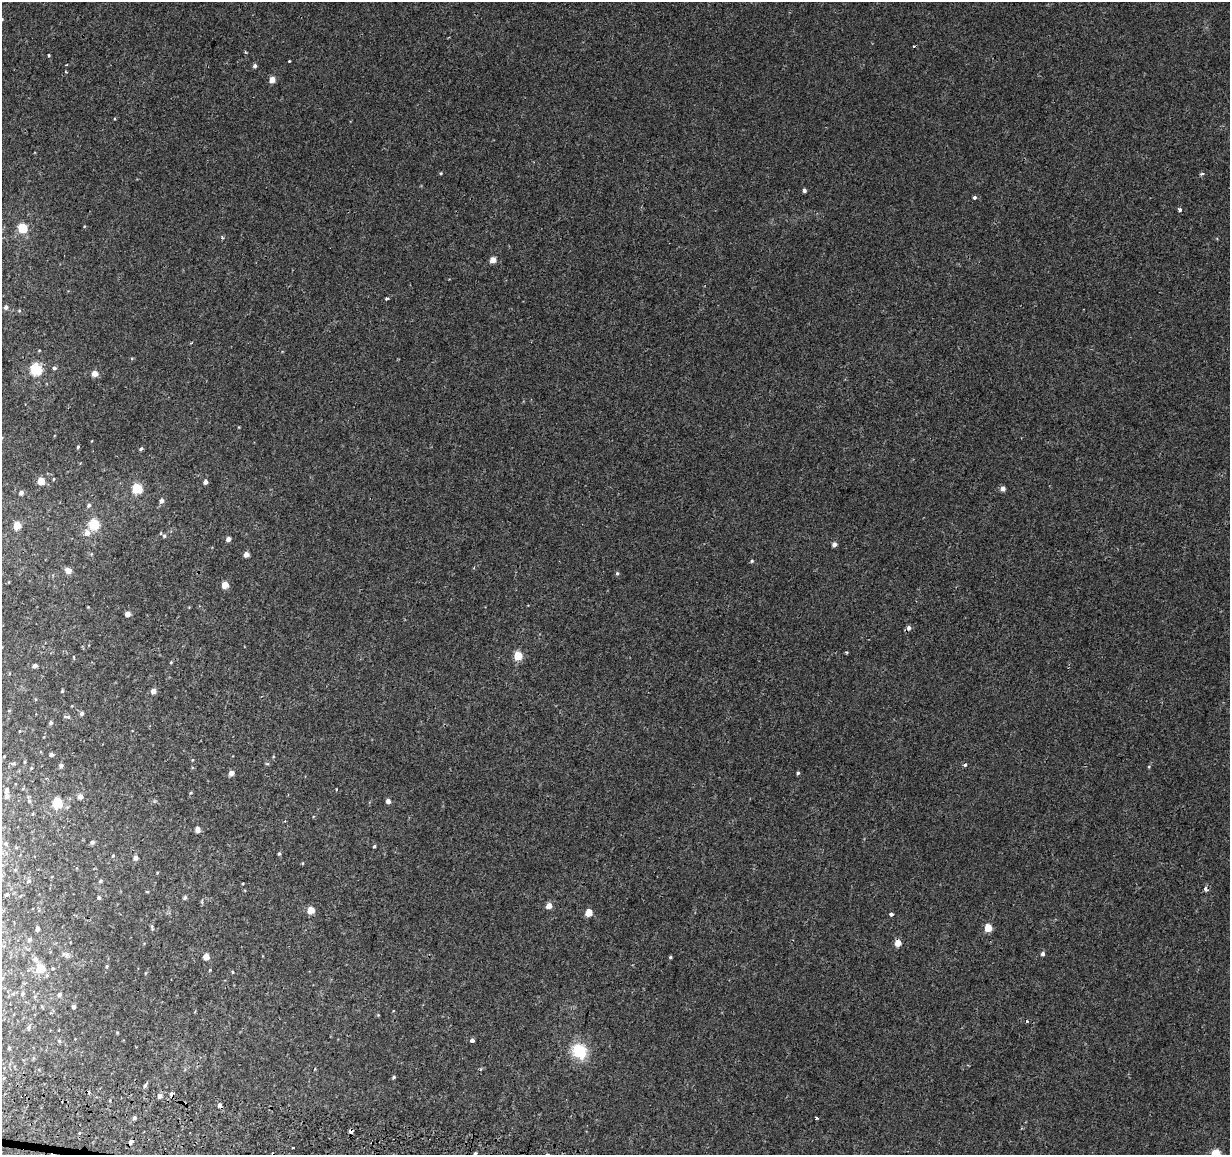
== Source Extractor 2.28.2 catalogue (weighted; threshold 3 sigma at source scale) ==
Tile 7 of 4 x 4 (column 3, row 2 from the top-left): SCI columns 2493-3720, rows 2573-3725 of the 4987 x 5206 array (HDU 1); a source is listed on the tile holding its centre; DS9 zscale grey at full resolution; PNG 1232 x 1157 px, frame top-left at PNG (2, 2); no overlay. Shown black and unused: <1% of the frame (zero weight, under 2 of 3 exposures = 3% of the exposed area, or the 3 px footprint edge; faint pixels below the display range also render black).
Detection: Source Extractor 2.28.2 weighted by HDU 2 'WHT'; one run over the whole footprint, this tile lists its part. Background 6.83e-04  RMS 0.0025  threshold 0.0114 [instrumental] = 3 sigma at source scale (4.5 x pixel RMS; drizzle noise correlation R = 1.50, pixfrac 1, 0.0396/0.0396 arcsec/px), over >= 5 px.
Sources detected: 141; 3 cosmic-ray / hot-pixel residue — not listed; the other 138 listed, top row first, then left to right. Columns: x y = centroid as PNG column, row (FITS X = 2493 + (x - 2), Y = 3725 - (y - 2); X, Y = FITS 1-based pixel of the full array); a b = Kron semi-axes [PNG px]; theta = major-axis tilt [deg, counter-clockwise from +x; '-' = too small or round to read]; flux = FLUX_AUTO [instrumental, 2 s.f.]
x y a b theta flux
2 19 5 4 - 0.35
49 55 3 3 - 0.44
289 61 3 2 - 0.22
255 66 5 4 - 0.67
272 80 5 5 - 2.7
441 173 4 3 - 0.25
1202 174 5 4 - 0.52
804 190 4 4 - 0.73
975 197 3 3 - 1.4
1179 210 4 3 - 1
84 226 5 3 - 0.22
22 228 5 5 - 13
222 237 6 3 -47 0.32
493 260 5 4 - 3.2
387 299 4 3 - 0.7
6 307 5 4 - 0.77
19 311 5 4 - 0.3
191 343 3 3 - 0.24
54 368 5 5 - 0.51
36 369 6 6 - 29
95 374 5 4 - 2.8
239 427 5 3 - 0.18
78 447 4 3 - 0.3
141 449 5 4 - 0.43
54 479 4 3 - 0.22
41 481 5 5 - 5.3
205 482 5 4 - 1.1
137 488 5 5 - 18
1003 489 5 4 - 1.3
21 493 4 4 - 1
161 501 5 5 - 1.2
89 505 6 5 - 0.61
94 524 5 5 - 22
17 525 5 5 - 7.1
87 533 6 6 - 1.8
164 536 6 5 - 0.56
228 539 4 4 - 1.4
834 544 4 4 - 1.2
91 554 5 3 - 0.23
246 554 4 4 - 1.8
752 561 5 4 - 0.35
68 571 6 5 - 2.5
617 573 5 4 - 0.41
225 585 5 4 - 4.1
88 607 3 3 - 0.17
127 614 4 4 - 2.1
909 628 6 5 - 1
847 652 4 3 - 0.3
518 656 5 5 - 9.5
74 657 6 3 -81 0.23
171 662 4 3 - 0.24
35 666 4 4 - 1.2
62 691 4 3 - 0.33
153 691 5 4 - 1.9
35 699 5 3 - 0.22
82 713 5 5 - 0.75
67 717 11 3 0 0.48
51 723 5 5 - 0.52
19 731 4 3 - 0.18
51 755 4 4 - 0.71
4 756 3 2 - 0.21
192 760 5 3 - 0.19
24 762 5 3 - 0.24
14 763 5 5 - 0.34
267 764 6 4 -1 0.29
61 765 5 4 - 0.85
965 765 4 4 - 0.72
31 768 4 3 - 0.21
231 773 4 4 - 2
798 773 3 3 - 0.75
336 789 4 2 - 0.21
6 790 4 4 - 1
191 793 5 4 - 0.27
7 796 5 4 - 1
80 796 5 4 - 1.6
29 801 7 5 -68 0.48
388 801 5 4 - 1.3
57 803 5 5 - 19
285 821 4 3 - 0.21
198 829 4 4 - 2
92 842 5 4 - 0.69
6 844 6 5 - 0.4
374 846 3 3 - 0.37
279 854 5 4 - 0.43
113 856 5 4 - 0.32
135 858 5 5 - 1.2
302 863 5 3 - 0.21
15 870 5 3 - 0.21
29 881 7 4 28 0.43
100 881 6 4 18 0.46
1206 889 6 5 - 0.77
147 892 5 3 - 0.21
6 894 4 3 - 0.37
99 897 5 4 - 0.53
185 898 5 5 - 0.48
549 906 5 4 - 2.9
311 910 5 4 - 5.3
589 913 5 5 - 4.9
891 914 4 3 - 1.2
152 927 9 4 -83 0.5
988 928 5 5 - 6.4
37 929 4 4 - 1.5
29 940 5 5 - 0.62
898 943 5 5 - 3.4
1043 954 5 4 - 0.73
67 955 9 8 - 0.9
206 957 5 4 - 3.9
670 957 4 3 - 0.33
35 959 7 6 - 1
107 966 5 4 - 0.37
40 968 5 5 - 11
53 968 4 4 - 0.27
210 970 4 4 - 0.23
232 972 5 3 - 0.22
22 994 4 4 - 0.5
59 994 6 5 - 0.65
74 1007 4 4 - 0.79
378 1015 4 4 - 0.24
1027 1021 4 4 - 0.22
29 1027 6 5 - 0.61
117 1033 4 3 - 0.26
472 1040 4 3 - 1.9
59 1041 6 5 - 0.49
9 1048 3 3 - 0.45
579 1051 23 20 -47 7.8
481 1069 5 3 - 0.3
394 1077 4 3 - 0.45
145 1085 6 5 - 0.54
172 1093 5 3 - 2.3
160 1096 5 4 - 1.4
219 1105 5 5 - 0.94
816 1117 3 3 - 0.52
134 1118 4 4 - 0.7
351 1131 5 4 - 1.4
131 1142 6 5 - 0.9
293 1148 3 3 - 0.48
475 1153 3 3 - 0.48
1216 1154 5 5 - 14
Overlapping masked pixels (flux is a lower limit): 3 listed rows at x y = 898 943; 172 1093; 351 1131
Isophote crosses this tile's border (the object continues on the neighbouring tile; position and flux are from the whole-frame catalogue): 3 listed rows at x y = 2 19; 475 1153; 1216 1154